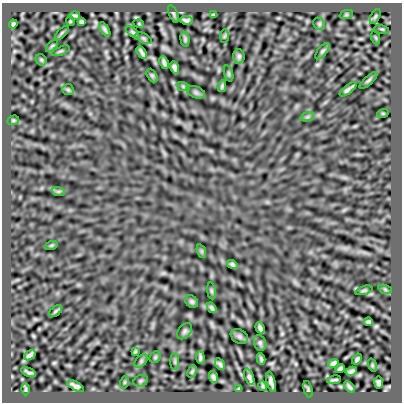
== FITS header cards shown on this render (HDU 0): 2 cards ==
NAXIS1  =                  400
NAXIS2  =                  400

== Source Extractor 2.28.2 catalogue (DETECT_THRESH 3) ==
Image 400 x 400 px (HDU 0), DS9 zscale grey, 1 PNG px = 1 image px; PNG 404 x 404 px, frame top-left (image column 1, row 400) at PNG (2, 3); each listed source drawn as its Kron ellipse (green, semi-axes under 4 px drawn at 4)
Background -4.97e-06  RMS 2.0e-04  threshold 5.85e-04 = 3 sigma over >= 5 px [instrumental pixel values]
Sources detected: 81; all 81 listed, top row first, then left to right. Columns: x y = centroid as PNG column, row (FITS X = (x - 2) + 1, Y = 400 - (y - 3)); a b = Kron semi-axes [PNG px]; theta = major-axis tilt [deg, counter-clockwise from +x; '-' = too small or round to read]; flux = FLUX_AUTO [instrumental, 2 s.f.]
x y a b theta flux
173 14 9 4 -68 0.02
213 15 4 3 - 0.016
346 15 7 4 19 0.016
75 16 5 2 - 0.021
375 17 8 4 63 0.02
186 20 6 3 -8 0.03
70 21 5 3 - 0.011
81 22 4 3 - 0.019
13 24 4 3 - 0.021
139 24 5 3 - 0.0093
319 24 6 5 - 0.02
105 29 8 3 -57 0.029
382 29 7 3 -12 0.013
133 32 7 4 -38 0.022
62 33 9 3 45 0.02
224 36 7 4 88 0.018
143 38 9 4 -27 0.024
376 38 6 4 -71 0.011
185 39 7 4 -83 0.02
52 46 7 4 45 0.019
61 51 9 3 22 0.018
322 51 9 4 52 0.026
142 53 7 3 -56 0.033
239 56 7 5 -87 0.028
41 60 6 5 - 0.018
164 62 6 3 -64 0.032
174 67 6 4 -71 0.036
229 74 8 3 -71 0.015
152 75 7 4 -63 0.019
368 80 11 4 43 0.023
183 86 7 4 -19 0.019
222 86 6 4 80 0.022
348 89 10 3 38 0.037
68 90 6 5 - 0.017
196 92 10 5 -21 0.03
383 113 6 3 18 0.012
307 117 7 4 18 0.023
13 120 6 4 20 0.017
58 191 7 4 -18 0.022
51 246 6 4 20 0.014
201 251 7 4 -71 0.02
232 264 5 4 - 0.027
385 289 7 4 -19 0.023
364 290 9 4 18 0.02
211 291 8 4 -82 0.02
192 301 7 5 -45 0.027
212 308 6 3 -57 0.026
56 311 7 4 37 0.019
368 322 4 3 - 0.022
260 328 6 4 -70 0.032
185 331 9 6 51 0.03
239 336 9 6 -33 0.03
260 343 8 6 -72 0.027
135 351 4 3 - 0.016
30 355 6 4 36 0.036
155 357 6 5 - 0.017
200 358 6 3 -85 0.027
261 359 5 3 - 0.024
357 359 6 3 56 0.024
141 361 8 5 46 0.026
175 362 8 4 90 0.025
334 363 5 4 - 0.035
220 364 6 4 -61 0.027
372 365 7 4 -72 0.015
340 369 5 3 - 0.024
351 371 6 3 27 0.03
29 372 8 2 -25 0.028
192 372 6 4 63 0.018
213 377 6 4 -66 0.031
249 377 9 4 -69 0.04
334 380 7 2 9 0.021
141 381 7 5 21 0.022
125 382 6 4 71 0.015
271 382 10 4 -75 0.05
379 383 6 4 -82 0.03
76 386 9 4 -28 0.042
263 386 5 3 - 0.018
349 387 7 3 -44 0.028
26 389 6 4 90 0.015
239 389 4 3 - 0.015
308 389 8 3 -74 0.019